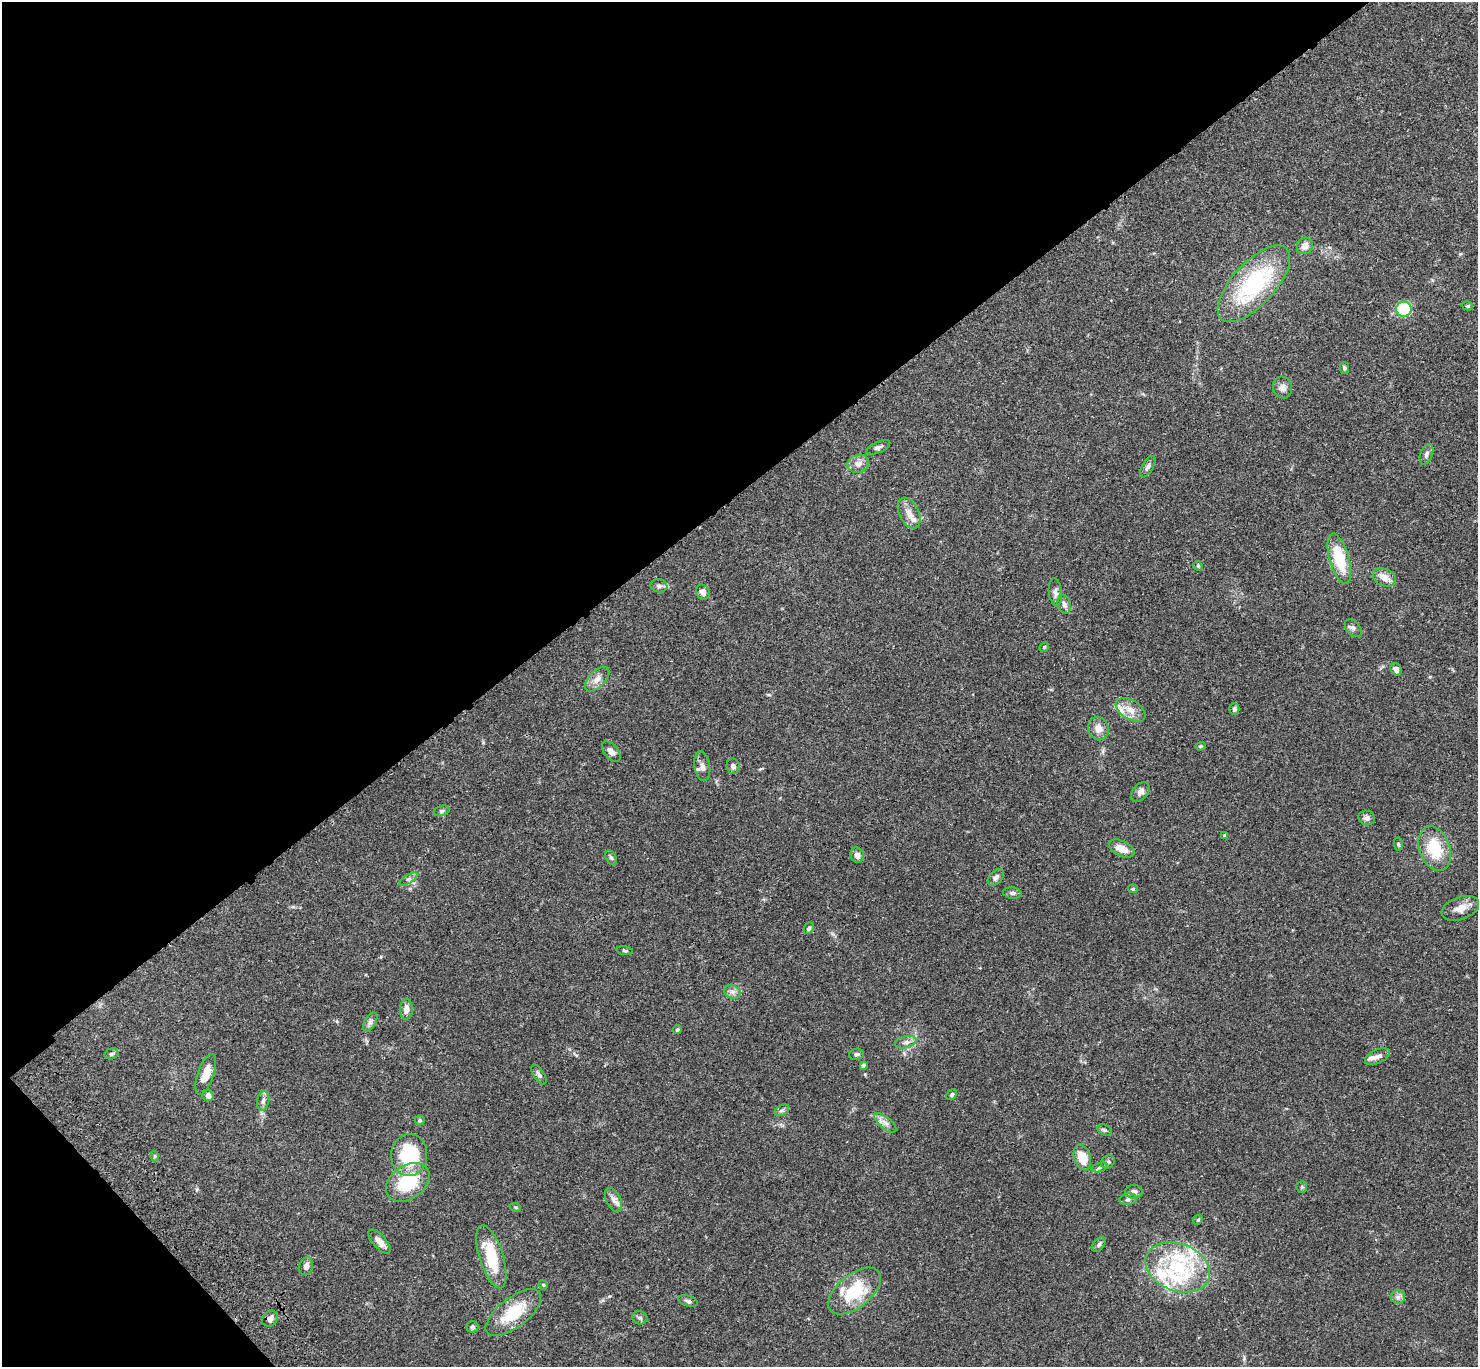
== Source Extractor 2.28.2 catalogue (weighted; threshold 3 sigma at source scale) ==
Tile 5 of 4 x 4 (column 1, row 2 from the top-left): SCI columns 100-1575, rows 2974-4338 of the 6107 x 6088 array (HDU 1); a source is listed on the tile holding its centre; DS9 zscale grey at full resolution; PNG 1480 x 1369 px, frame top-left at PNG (2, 2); each listed source drawn as its Kron ellipse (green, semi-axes under 4 px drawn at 4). Shown black and unused: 38% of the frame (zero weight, under 3 of 4 exposures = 6% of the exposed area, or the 3 px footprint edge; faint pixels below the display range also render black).
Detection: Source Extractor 2.28.2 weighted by HDU 2 'WHT'; one run over the whole footprint, this tile lists its part. Background 0.0643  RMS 0.0058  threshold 0.0261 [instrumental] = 3 sigma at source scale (4.5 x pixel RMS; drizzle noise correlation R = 1.50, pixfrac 1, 0.05/0.05 arcsec/px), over >= 5 px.
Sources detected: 96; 8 inside a brighter listed object's ellipse — not listed separately; the other 88 listed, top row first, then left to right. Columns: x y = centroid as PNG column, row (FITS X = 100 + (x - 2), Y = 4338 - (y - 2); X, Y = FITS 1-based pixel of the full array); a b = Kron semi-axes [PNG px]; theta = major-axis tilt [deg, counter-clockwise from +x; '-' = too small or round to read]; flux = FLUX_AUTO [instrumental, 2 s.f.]
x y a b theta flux
1305 246 8 7 - 3.6
1254 284 48 21 47 62
1467 306 6 4 -18 0.76
1404 309 8 7 - 34
1344 368 6 5 - 1.2
1282 387 11 9 -69 3.2
878 447 13 5 23 1.9
1426 454 11 6 69 1.9
858 464 11 9 14 3.8
1148 467 12 5 60 1.9
909 513 16 9 -63 5.1
1339 559 26 9 -74 21
1198 566 5 4 - 0.67
1384 577 12 8 -22 5.3
659 586 8 6 -10 1.6
703 592 8 6 -57 3.5
1055 592 14 6 -84 2.4
1064 605 9 6 -73 2.1
1353 628 10 6 -47 1.6
1044 647 5 4 - 0.62
1396 669 6 5 - 2.1
597 679 15 8 46 4.2
1234 709 6 5 - 1.3
1131 710 16 9 -32 5.5
1098 728 12 10 -71 4.5
1200 746 5 4 - 0.71
611 752 12 7 -50 2.5
702 766 15 8 -81 3.2
733 766 8 6 -78 2
1140 792 11 7 51 2.8
442 811 8 5 20 1.1
1367 818 8 7 - 2.1
1225 835 3 3 - 1.2
1398 844 6 4 -80 0.87
1122 848 14 7 -26 6.6
1435 849 23 15 -71 19
857 855 8 6 -72 3
611 858 8 5 -62 1.1
996 877 10 6 45 2.1
408 879 10 4 33 1.5
1133 889 5 4 - 0.77
1012 893 9 5 -6 1.5
1460 908 19 11 20 5.4
809 928 6 4 62 0.96
625 951 8 4 -8 0.82
732 992 9 6 -20 2
406 1009 10 6 88 3.7
370 1022 10 5 60 1.9
677 1030 5 4 - 1
906 1042 11 6 13 2.3
111 1054 7 5 15 1.1
856 1054 7 5 11 1.4
1377 1057 13 6 26 2.9
863 1065 4 3 - 1.4
206 1074 21 8 71 8.8
539 1074 11 5 -57 1.5
208 1095 6 5 - 2.8
952 1095 6 4 48 1
263 1101 10 6 79 2
782 1110 8 5 28 1.2
420 1120 5 5 - 0.83
885 1123 13 5 -40 3
1105 1130 8 5 -25 1
409 1155 21 18 85 36
155 1156 5 3 - 0.57
1082 1157 13 8 -73 12
1108 1162 7 6 - 1.2
1099 1167 8 3 19 1
408 1182 24 16 35 27
1302 1187 6 5 - 0.78
1134 1192 8 7 - 2.2
1128 1199 9 5 10 1.5
613 1200 13 7 -62 3.1
515 1207 6 3 -18 0.65
1198 1220 5 4 - 0.67
379 1242 15 6 -48 4.1
1099 1245 8 5 50 1.4
491 1257 33 12 -73 23
306 1266 9 6 77 2.4
1178 1267 33 23 -21 44
543 1285 5 4 - 0.68
855 1291 31 16 39 28
1398 1297 7 7 - 1.9
688 1301 10 5 -15 1.5
513 1313 33 15 38 21
640 1318 8 6 -19 1.5
270 1319 8 7 - 2.9
472 1327 6 5 - 1